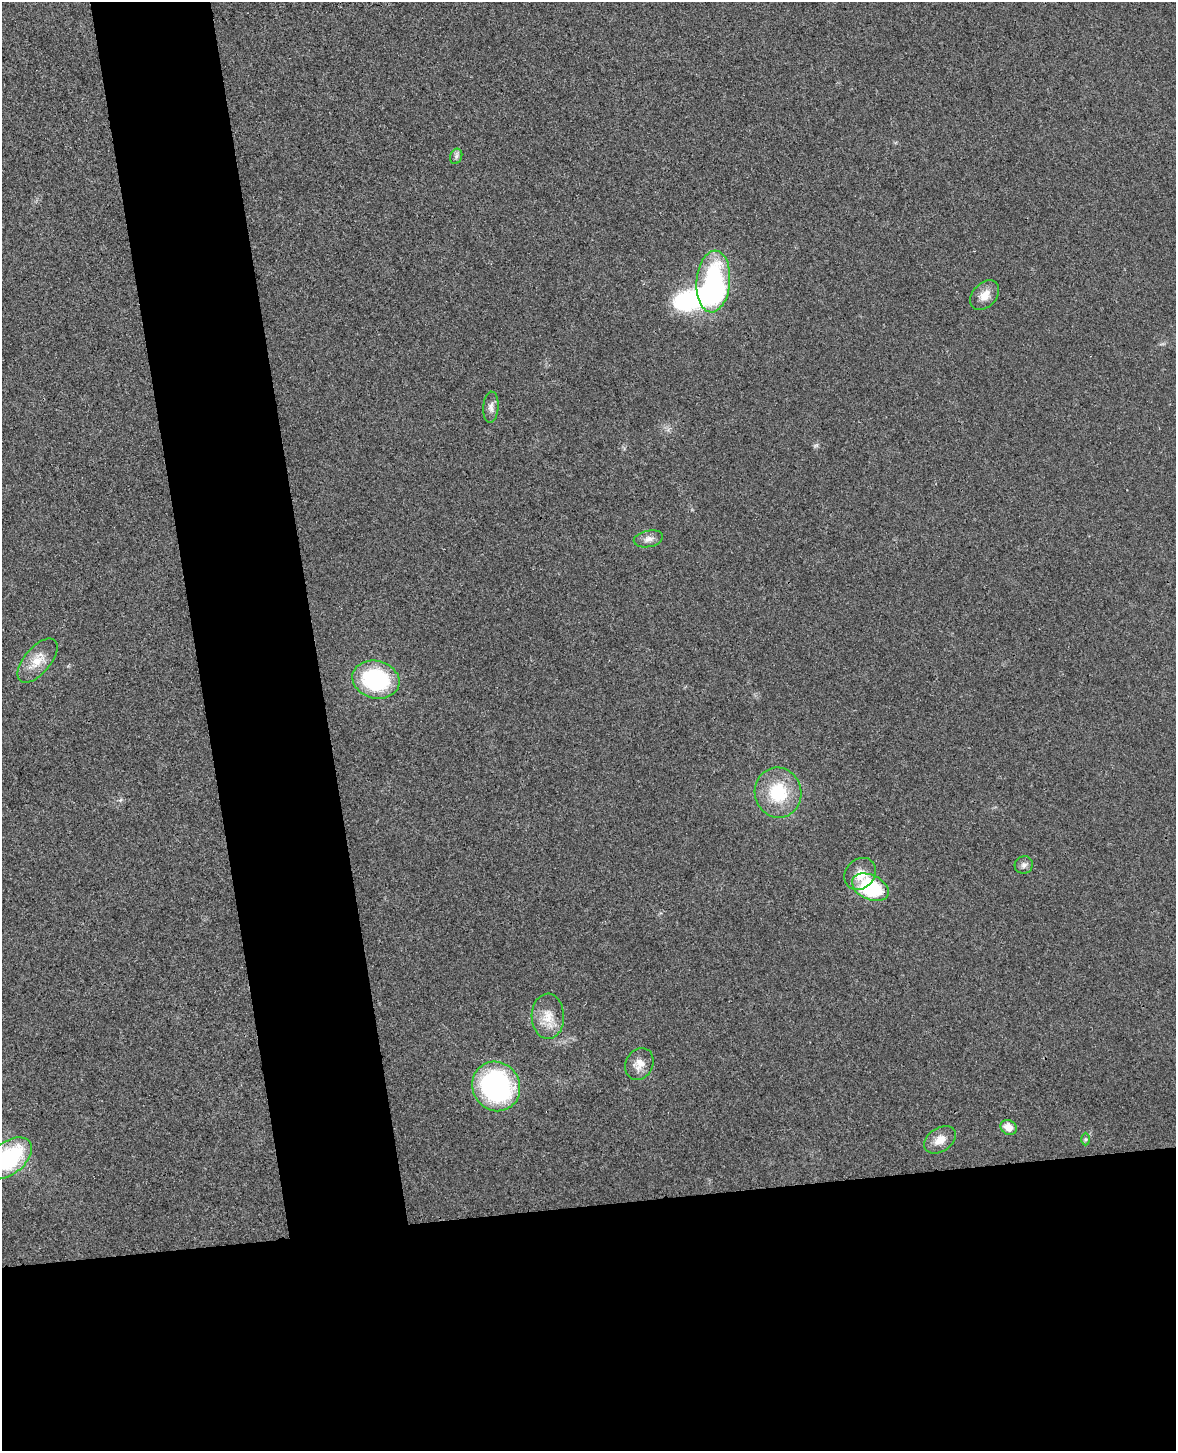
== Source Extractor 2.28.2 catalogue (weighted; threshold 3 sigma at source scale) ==
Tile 11 of 4 x 3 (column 3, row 3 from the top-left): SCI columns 2405-3578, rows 145-1593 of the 4811 x 4744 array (HDU 1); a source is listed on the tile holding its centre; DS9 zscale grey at full resolution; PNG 1178 x 1453 px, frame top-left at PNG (2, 2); each listed source drawn as its Kron ellipse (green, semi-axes under 4 px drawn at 4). Shown black and unused: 26% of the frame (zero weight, under 3 of 4 exposures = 6% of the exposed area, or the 3 px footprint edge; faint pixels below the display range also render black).
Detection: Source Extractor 2.28.2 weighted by HDU 2 'WHT'; one run over the whole footprint, this tile lists its part. Background 0.0202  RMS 0.0063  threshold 0.0282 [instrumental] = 3 sigma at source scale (4.5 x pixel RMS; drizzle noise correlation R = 1.50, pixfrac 1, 0.05/0.05 arcsec/px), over >= 5 px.
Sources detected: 21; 3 inside a brighter object's white glare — neither listed nor drawn; the other 18 listed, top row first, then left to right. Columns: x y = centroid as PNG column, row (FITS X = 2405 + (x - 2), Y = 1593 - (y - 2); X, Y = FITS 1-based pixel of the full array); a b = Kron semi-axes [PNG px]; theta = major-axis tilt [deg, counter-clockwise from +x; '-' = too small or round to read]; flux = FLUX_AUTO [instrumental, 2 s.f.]
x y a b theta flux
456 156 8 6 69 1.8
713 281 31 16 85 74
985 295 17 11 48 6.7
491 407 15 7 86 3.3
648 539 15 8 11 3.8
37 661 27 13 50 11
376 680 24 18 -14 65
778 793 25 23 -76 29
1024 865 9 8 - 2.4
860 874 17 14 47 8.8
870 887 19 12 -25 50
548 1016 23 16 -89 11
639 1064 16 13 62 6.7
496 1086 25 23 -59 110
1009 1128 8 7 - 5.6
1085 1139 6 4 -90 0.89
940 1140 17 11 33 7.5
8 1158 27 16 38 66
Isophote crosses this tile's border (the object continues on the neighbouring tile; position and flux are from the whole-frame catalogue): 1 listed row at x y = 8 1158